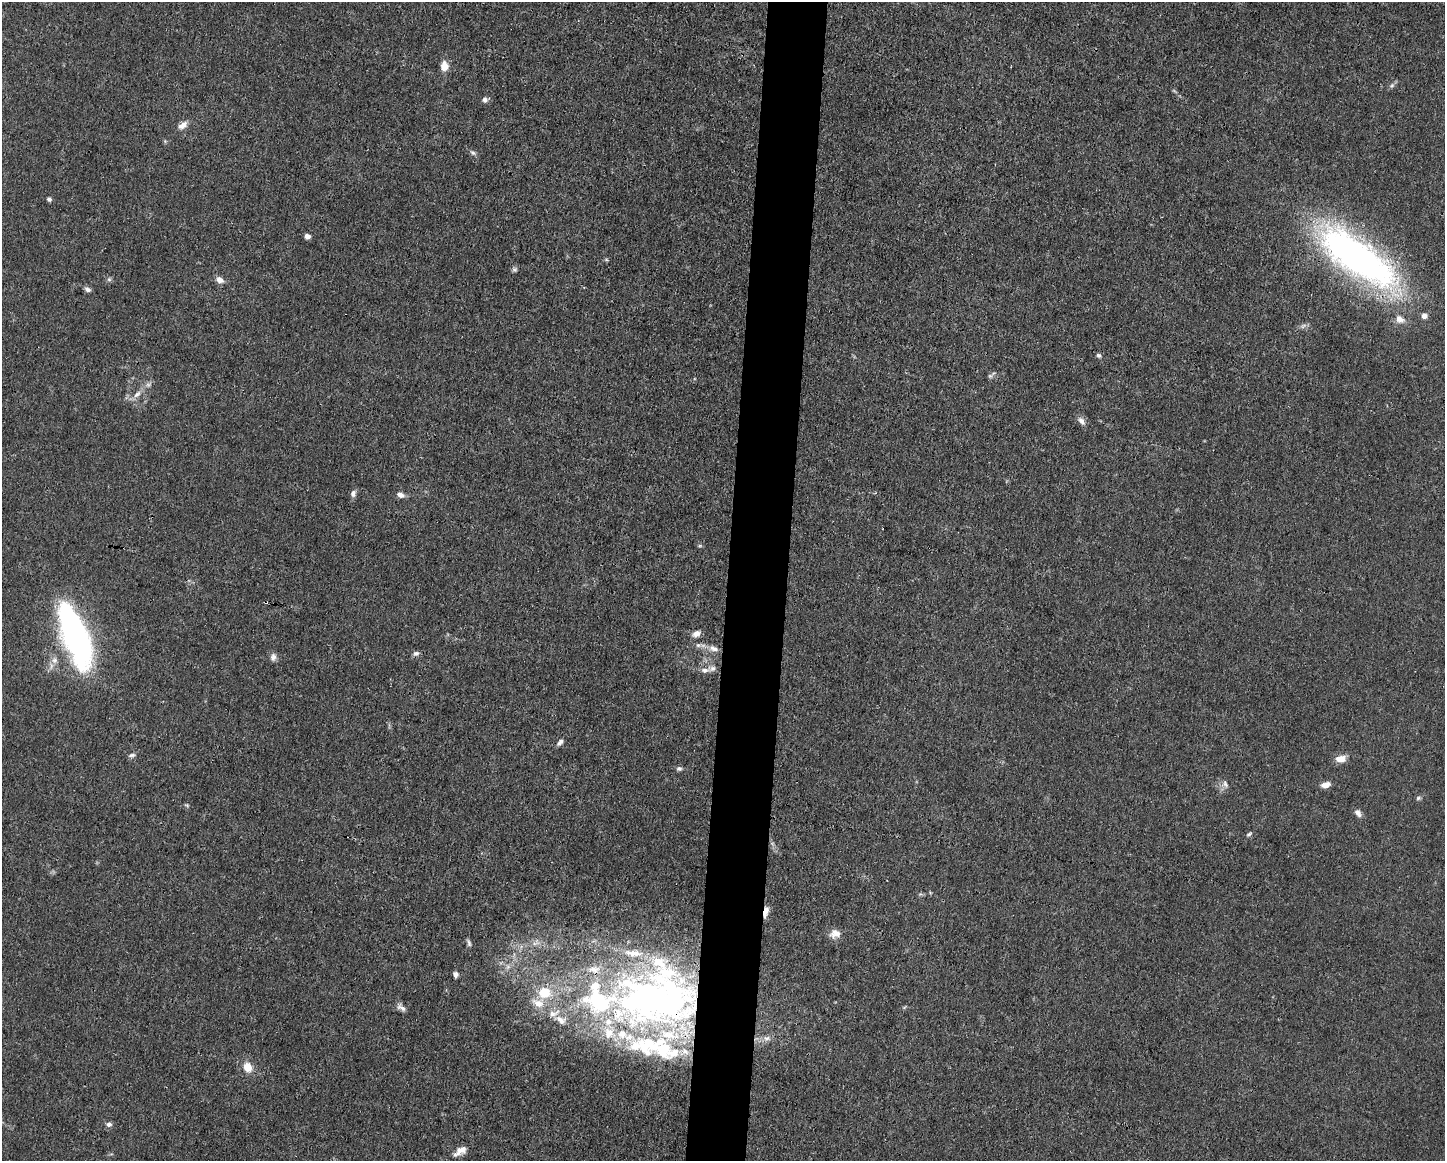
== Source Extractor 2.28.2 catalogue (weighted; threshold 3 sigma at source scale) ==
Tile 8 of 3 x 4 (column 2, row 3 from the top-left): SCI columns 1554-2996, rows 1159-2317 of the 4661 x 4634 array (HDU 1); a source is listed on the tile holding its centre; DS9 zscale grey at full resolution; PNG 1447 x 1163 px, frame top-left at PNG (2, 2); no overlay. Shown black and unused: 4% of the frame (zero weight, under 3 of 4 exposures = <1% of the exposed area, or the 3 px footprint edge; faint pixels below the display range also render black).
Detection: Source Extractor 2.28.2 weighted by HDU 2 'WHT'; one run over the whole footprint, this tile lists its part. Background 0.0161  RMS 0.0025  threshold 0.0115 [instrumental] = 3 sigma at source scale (4.5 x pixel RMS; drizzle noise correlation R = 1.50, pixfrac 1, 0.05/0.05 arcsec/px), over >= 5 px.
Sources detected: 66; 3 inside a brighter object's white glare — not listed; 9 inside a brighter listed object's ellipse — not listed separately; the other 54 listed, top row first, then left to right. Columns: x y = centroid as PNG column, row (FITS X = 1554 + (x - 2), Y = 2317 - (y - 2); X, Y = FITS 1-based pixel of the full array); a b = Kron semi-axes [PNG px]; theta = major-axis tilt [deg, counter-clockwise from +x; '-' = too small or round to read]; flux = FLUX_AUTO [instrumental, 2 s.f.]
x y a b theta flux
444 66 10 7 87 2.9
1392 85 6 5 - 0.53
485 100 7 6 - 0.87
183 125 13 8 34 1.7
472 153 9 6 -38 0.69
49 199 5 5 - 0.6
307 236 4 4 - 1.9
1358 257 85 30 -36 120
606 260 6 4 18 0.34
514 269 7 7 - 0.58
109 279 6 6 - 0.51
220 280 9 7 -28 1.7
88 289 9 6 -19 0.77
1424 316 7 6 - 1.3
1400 319 12 9 -32 2
1099 355 6 5 - 0.57
990 376 7 5 -44 0.52
148 385 8 6 16 0.8
137 394 13 7 41 1.7
1081 421 12 7 -54 1.3
353 494 9 7 74 1
400 495 10 6 -21 1.3
700 546 6 4 1 0.35
266 602 4 3 - 0.26
696 634 9 7 21 1.5
77 639 53 25 -69 75
714 649 14 7 -16 1.9
416 653 8 7 - 0.79
273 657 10 7 77 1.1
54 660 10 8 89 1.5
705 670 12 6 9 1.3
560 742 10 6 44 0.88
132 755 9 5 15 0.65
1341 759 12 8 9 2.7
679 769 8 6 -8 0.62
1225 784 11 5 -63 0.84
1326 785 10 6 18 1.9
1418 798 7 5 17 0.49
1358 813 11 7 -57 1.1
1249 834 7 4 37 0.47
772 843 6 4 -19 0.41
766 912 14 5 76 2.1
835 934 14 11 11 2.2
469 943 10 5 -70 0.67
508 967 8 6 45 0.95
455 974 6 5 - 1
545 993 16 13 -1 6.7
655 1001 104 74 -10 160
401 1008 13 6 -26 1.1
553 1013 18 8 23 2.5
767 1038 10 8 -3 1.3
247 1067 13 10 -67 3.2
109 1124 8 6 -10 0.81
460 1151 18 8 32 2.5
Overlapping masked pixels (flux is a lower limit): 4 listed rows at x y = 1358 257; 266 602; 766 912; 655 1001